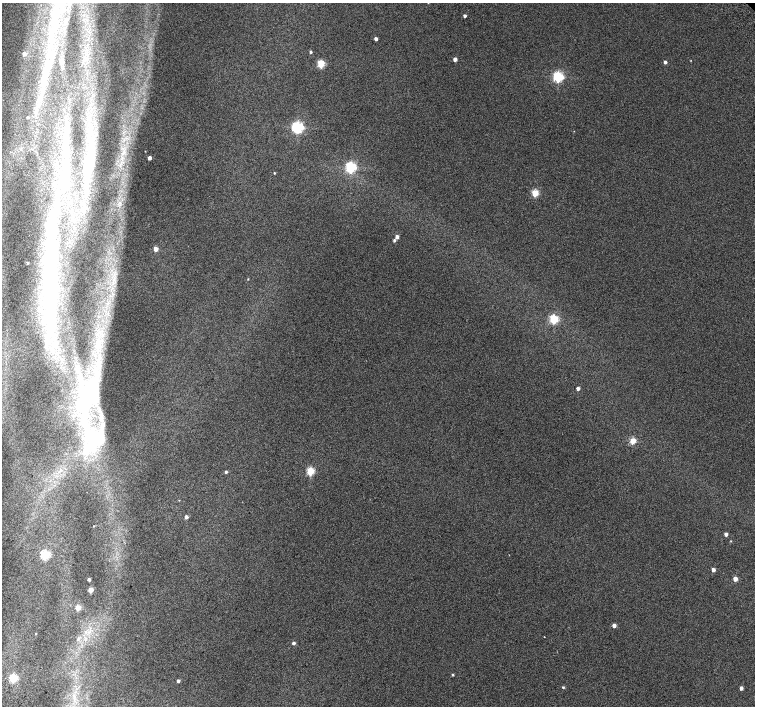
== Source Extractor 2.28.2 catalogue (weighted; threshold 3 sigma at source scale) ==
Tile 7 of 4 x 4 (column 3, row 2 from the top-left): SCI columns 3063-4567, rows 3080-4487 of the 6118 x 6093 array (HDU 1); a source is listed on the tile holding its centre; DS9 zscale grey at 2 x 2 block average (1 PNG px = mean of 2 x 2 image px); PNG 757 x 708 px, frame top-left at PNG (2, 3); no overlay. Shown black and unused: <1% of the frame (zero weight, under 2 of 3 exposures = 3% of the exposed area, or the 3 px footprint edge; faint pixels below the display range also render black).
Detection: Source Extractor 2.28.2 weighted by HDU 2 'WHT'; one run over the whole footprint, this tile lists its part. Background 0.0415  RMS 0.035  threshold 0.158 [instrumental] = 3 sigma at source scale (4.5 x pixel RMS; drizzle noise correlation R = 1.50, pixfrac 1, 0.0396/0.0396 arcsec/px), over >= 5 px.
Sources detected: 56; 1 inside a brighter object's white glare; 1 cosmic-ray / hot-pixel residue — not listed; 3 inside a brighter listed object's ellipse — not listed separately; the other 51 listed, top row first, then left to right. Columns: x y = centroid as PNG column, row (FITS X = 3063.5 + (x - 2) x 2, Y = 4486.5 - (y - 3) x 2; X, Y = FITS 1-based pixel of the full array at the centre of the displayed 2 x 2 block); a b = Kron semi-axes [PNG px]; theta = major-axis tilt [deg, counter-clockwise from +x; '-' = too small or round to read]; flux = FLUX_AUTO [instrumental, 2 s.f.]
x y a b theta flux
465 16 3 2 - 21
376 39 3 2 - 38
311 52 3 2 - 15
24 54 3 3 - 63
455 59 3 3 - 48
61 62 6 4 -86 18
665 62 3 2 - 32
321 64 3 3 - 470
558 77 4 3 - 1300
44 79 16 8 75 120
28 117 2 2 - 13
90 120 4 2 - 9.2
297 127 4 4 - 1800
92 146 7 5 -59 47
123 152 13 3 69 59
149 158 3 3 - 49
351 167 4 3 - 1400
89 169 8 5 -82 59
274 173 2 2 - 6.2
535 193 3 3 - 340
397 237 3 3 - 44
394 240 3 3 - 15
156 249 3 3 - 87
27 263 3 2 - 10
248 279 3 2 - 4.8
51 281 146 22 89 2200
554 319 3 3 - 720
578 388 3 2 - 35
89 396 106 35 78 2200
633 441 3 3 - 250
310 471 3 3 - 510
226 472 3 3 - 13
186 517 3 3 - 33
94 526 2 2 - 3.6
726 534 3 2 - 40
731 541 3 2 - 4.4
45 555 4 3 - 770
713 570 3 2 - 45
89 579 2 2 - 22
735 579 3 3 - 82
91 590 3 3 - 150
78 607 3 3 - 170
614 625 3 3 - 44
36 634 2 2 - 4.5
78 639 5 4 - 20
294 643 3 3 - 27
453 675 3 3 - 8.7
13 678 3 3 - 570
178 681 3 3 - 21
563 687 3 2 - 9.8
741 688 3 3 - 42